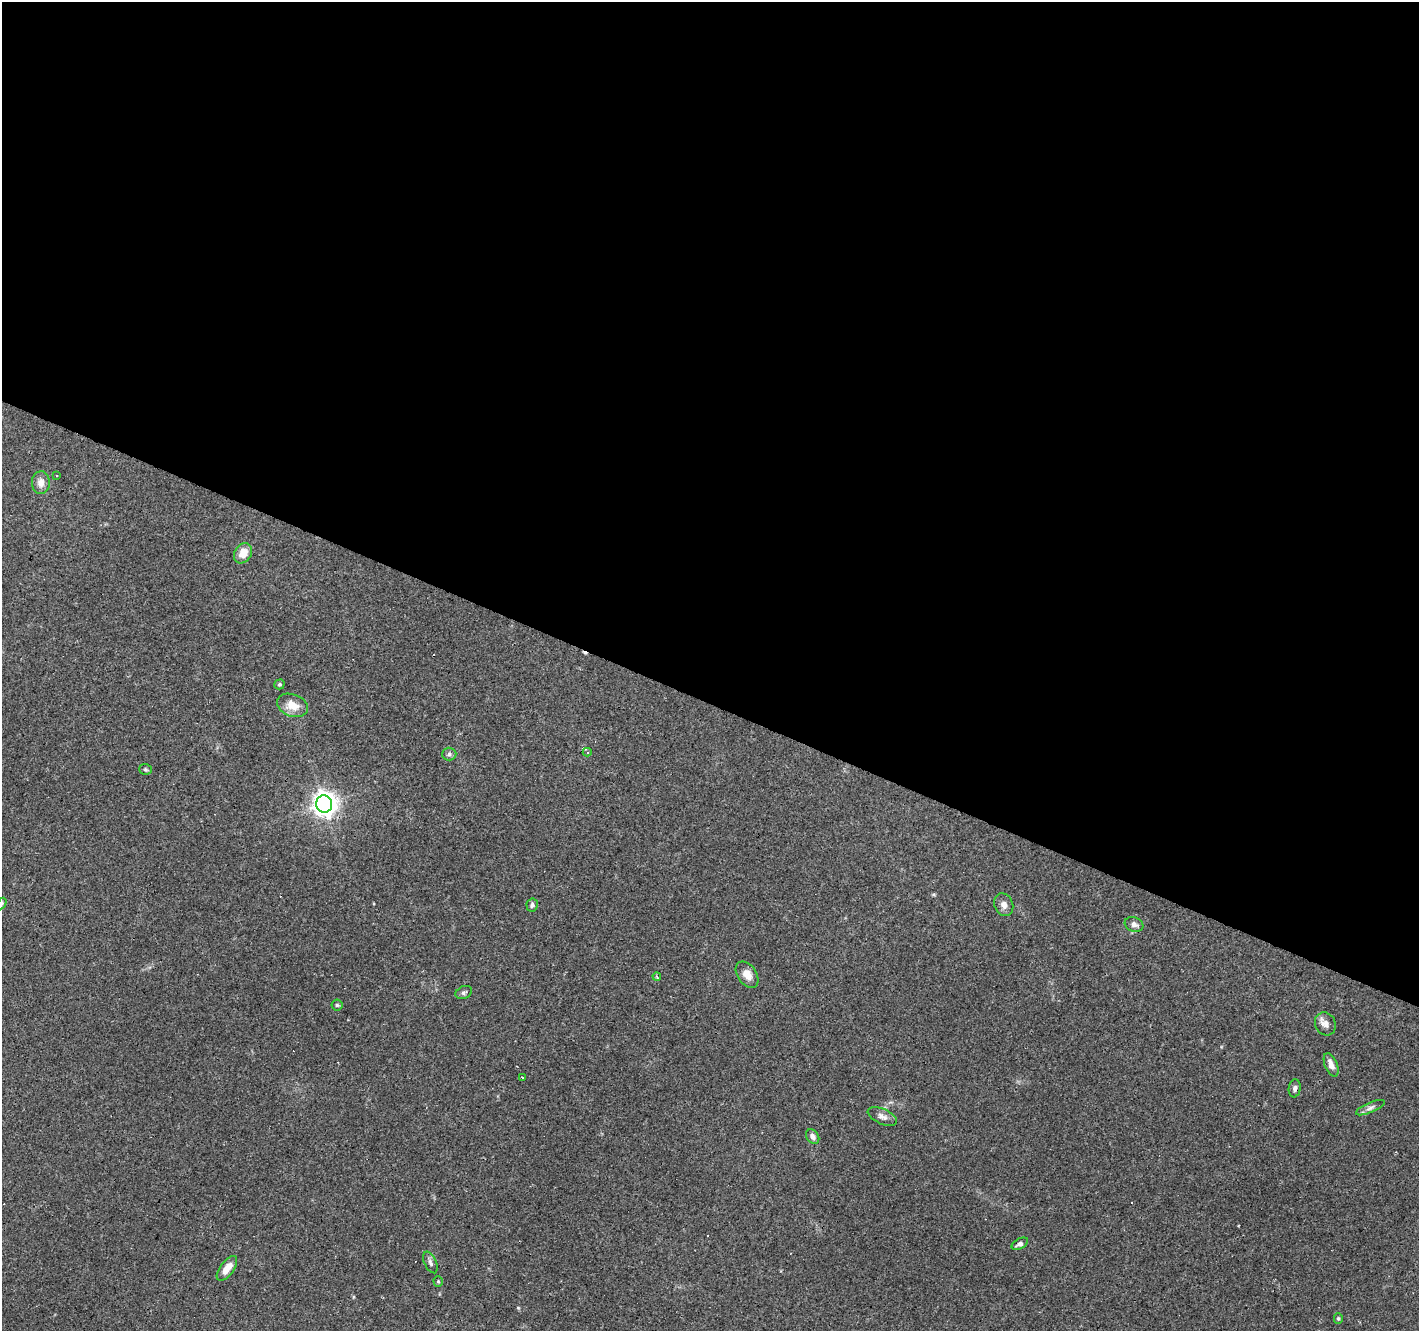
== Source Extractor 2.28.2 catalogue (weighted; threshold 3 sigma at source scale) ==
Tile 3 of 4 x 4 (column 3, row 1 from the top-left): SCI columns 2834-4250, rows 4189-5517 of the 5670 x 5783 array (HDU 1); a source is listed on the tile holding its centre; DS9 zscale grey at full resolution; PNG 1421 x 1333 px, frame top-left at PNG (2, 2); each listed source drawn as its Kron ellipse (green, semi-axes under 4 px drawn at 4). Shown black and unused: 53% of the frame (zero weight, under 3 of 4 exposures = <1% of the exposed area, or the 3 px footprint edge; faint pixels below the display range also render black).
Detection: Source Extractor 2.28.2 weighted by HDU 2 'WHT'; one run over the whole footprint, this tile lists its part. Background 0.0903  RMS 0.0053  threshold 0.0239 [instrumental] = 3 sigma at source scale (4.5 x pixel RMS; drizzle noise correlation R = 1.50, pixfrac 1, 0.0396/0.0396 arcsec/px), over >= 5 px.
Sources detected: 34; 5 cosmic-ray / hot-pixel residue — neither listed nor drawn; the other 29 listed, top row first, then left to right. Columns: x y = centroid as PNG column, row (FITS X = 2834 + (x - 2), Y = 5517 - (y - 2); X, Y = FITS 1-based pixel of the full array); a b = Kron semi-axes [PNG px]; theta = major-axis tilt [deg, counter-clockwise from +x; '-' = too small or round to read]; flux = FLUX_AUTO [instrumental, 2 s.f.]
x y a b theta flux
56 476 3 2 - 0.75
41 483 11 9 -89 3.9
243 553 11 8 58 6.5
279 684 5 4 - 1.2
292 705 16 11 -20 7.3
587 752 4 4 - 1
449 754 7 6 - 1.4
146 769 6 5 - 0.89
324 804 8 8 - 460
2 903 6 3 59 0.72
532 905 6 5 - 1.5
1004 905 11 9 -68 3
1134 924 9 7 -22 2.5
747 975 14 9 -55 5
657 976 4 3 - 0.74
464 992 9 6 24 1.3
337 1005 5 5 - 0.83
1325 1024 12 10 -64 3.3
1331 1065 12 6 -68 3.6
522 1077 3 3 - 1.1
1295 1088 9 6 82 1.5
1370 1108 15 5 23 2.1
882 1116 15 7 -24 2.9
813 1136 8 6 -55 2.2
1020 1244 9 5 28 1.8
430 1262 11 6 -65 1.7
227 1268 14 7 54 6.1
438 1281 5 4 - 0.71
1338 1319 5 4 - 0.71
Overlapping masked pixels (flux is a lower limit): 1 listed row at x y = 324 804
Isophote crosses this tile's border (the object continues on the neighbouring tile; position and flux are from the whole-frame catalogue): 1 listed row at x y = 2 903